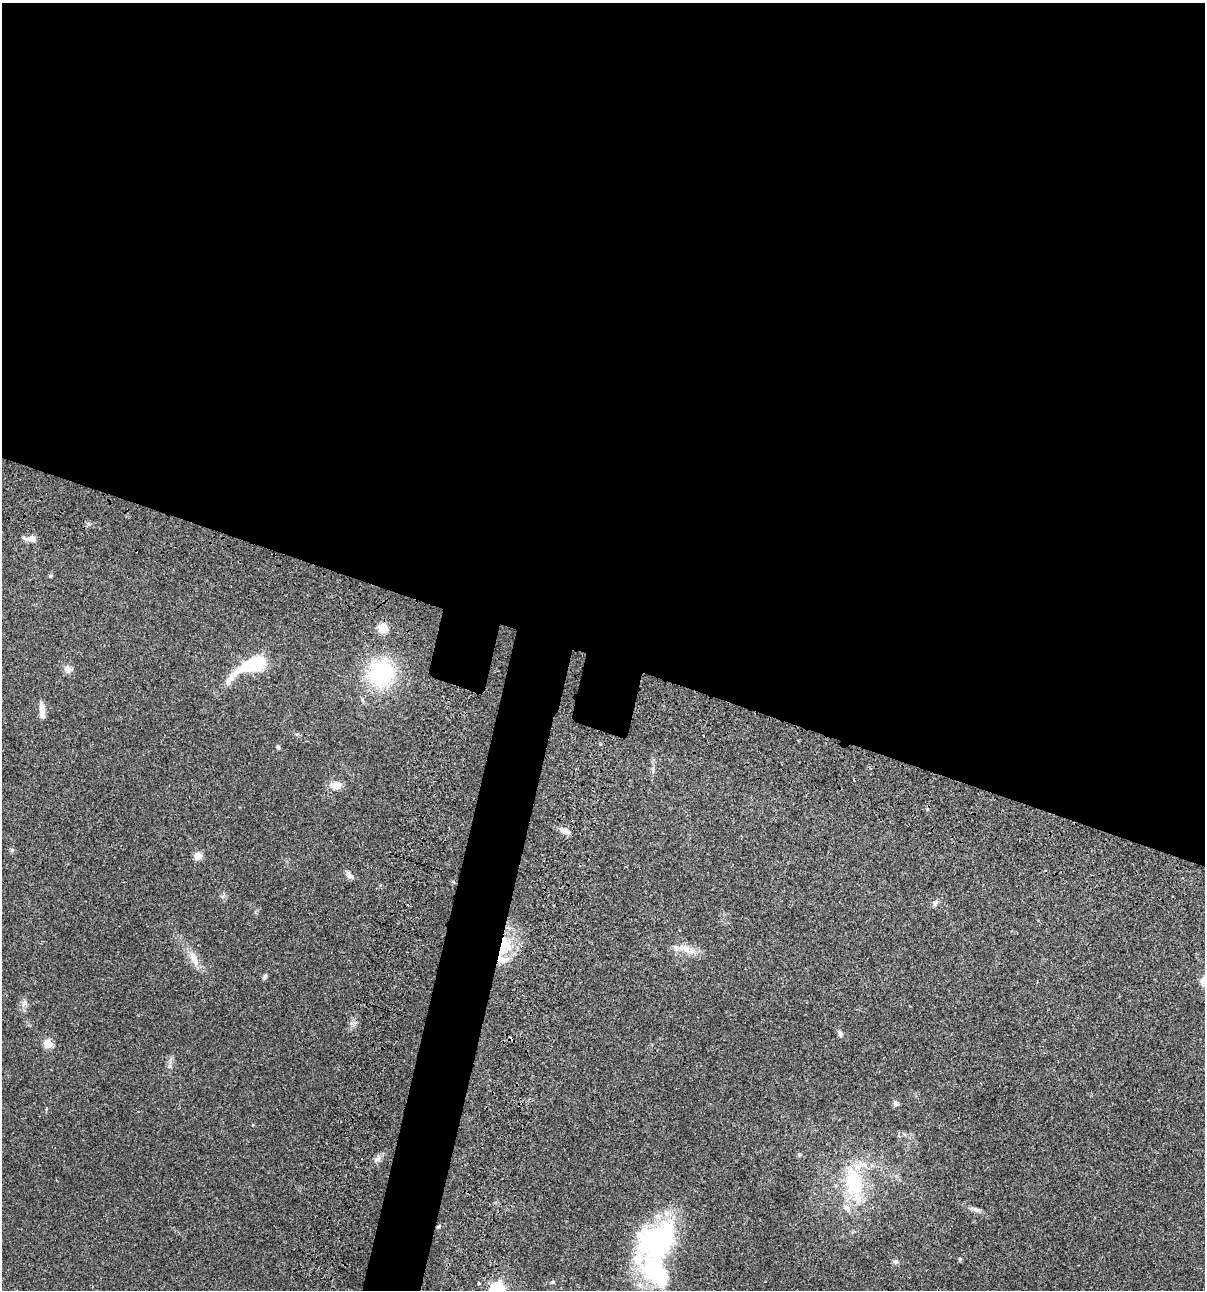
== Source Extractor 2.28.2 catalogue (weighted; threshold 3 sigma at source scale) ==
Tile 3 of 4 x 4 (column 3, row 1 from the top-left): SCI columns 2641-3843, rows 3986-5273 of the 5405 x 5390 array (HDU 1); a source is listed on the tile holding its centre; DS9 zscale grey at full resolution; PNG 1207 x 1292 px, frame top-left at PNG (2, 3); no overlay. Shown black and unused: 54% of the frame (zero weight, under 3 of 4 exposures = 9% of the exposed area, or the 3 px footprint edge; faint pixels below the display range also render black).
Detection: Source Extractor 2.28.2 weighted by HDU 2 'WHT'; one run over the whole footprint, this tile lists its part. Background 0.0465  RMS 0.0063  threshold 0.0282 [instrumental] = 3 sigma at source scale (4.5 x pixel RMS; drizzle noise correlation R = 1.50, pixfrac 1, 0.05/0.05 arcsec/px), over >= 5 px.
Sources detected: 43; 2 cosmic-ray / hot-pixel residue — not listed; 5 inside a brighter listed object's ellipse — not listed separately; the other 36 listed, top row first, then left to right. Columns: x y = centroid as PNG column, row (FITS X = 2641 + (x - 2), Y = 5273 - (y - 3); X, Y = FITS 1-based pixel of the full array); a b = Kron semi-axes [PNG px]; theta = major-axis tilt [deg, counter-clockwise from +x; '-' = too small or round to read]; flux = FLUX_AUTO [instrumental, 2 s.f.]
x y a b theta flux
30 538 16 7 -1 3.5
50 576 5 4 - 0.71
383 628 5 5 - 28
252 665 31 10 25 53
68 669 11 9 -16 3
381 673 36 33 45 46
42 708 15 7 -84 4.2
278 747 5 4 - 1.1
653 769 9 3 -85 1.3
336 785 14 10 -3 5.5
565 831 13 6 -23 2.9
12 850 6 6 - 1.1
198 856 5 5 - 13
349 876 12 6 -34 2.7
935 903 8 7 - 1.7
505 946 32 18 73 22
686 949 29 9 -27 7.5
194 958 24 9 -65 7
265 976 9 4 74 1.2
1203 980 11 8 70 2.6
24 1003 8 8 - 2.4
840 1033 8 5 -70 1.8
48 1044 5 5 - 21
170 1066 7 4 71 1.2
896 1103 5 5 - 2.9
799 1154 6 5 - 0.83
378 1158 11 7 54 2.4
854 1182 43 23 -84 41
976 1210 11 6 -12 2.1
438 1227 6 3 19 0.67
657 1240 53 34 29 92
960 1259 5 5 - 0.68
896 1261 7 6 - 1.4
552 1282 5 5 - 0.9
479 1283 4 3 - 0.76
497 1290 7 7 - 130
Overlapping masked pixels (flux is a lower limit): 2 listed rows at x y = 505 946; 438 1227
Isophote crosses this tile's border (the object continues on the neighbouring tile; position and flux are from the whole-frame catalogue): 2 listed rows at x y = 1203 980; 497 1290